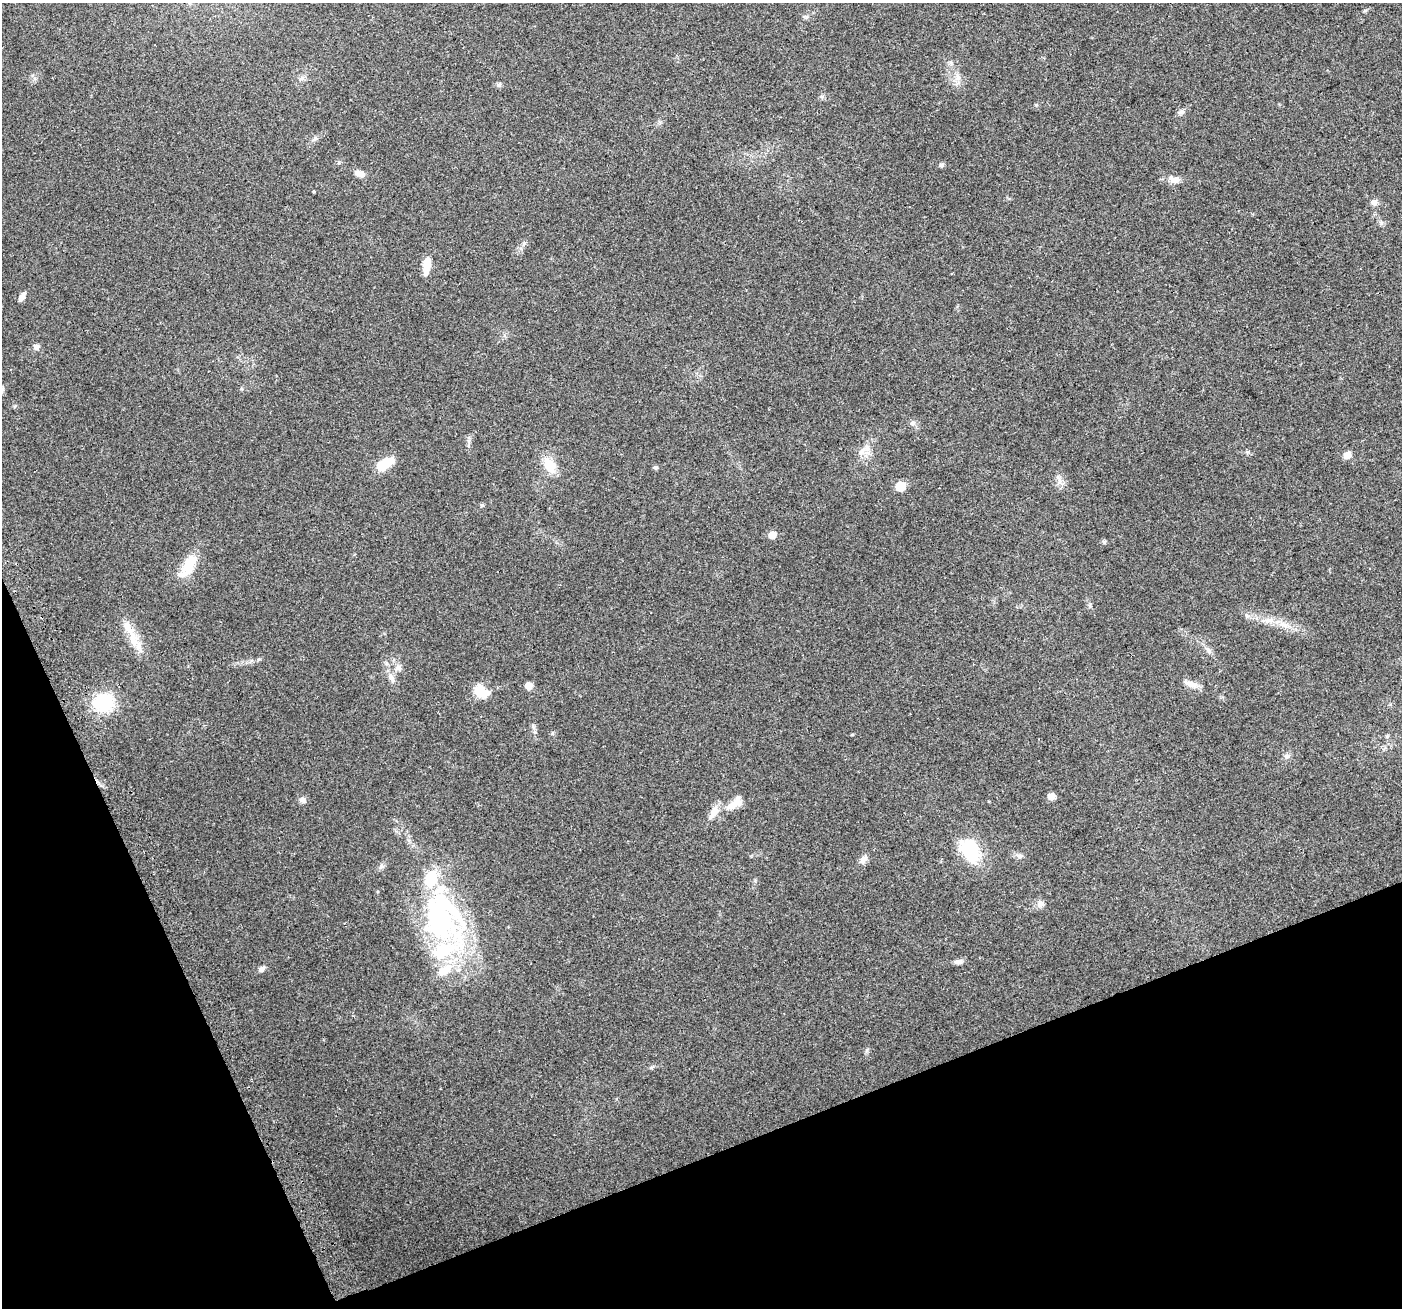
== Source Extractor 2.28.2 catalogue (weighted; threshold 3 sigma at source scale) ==
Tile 14 of 4 x 4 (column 2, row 4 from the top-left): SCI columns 1430-2829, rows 99-1404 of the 5661 x 5476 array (HDU 1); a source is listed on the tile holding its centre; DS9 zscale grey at full resolution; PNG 1404 x 1310 px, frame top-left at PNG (2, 3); no overlay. Shown black and unused: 19% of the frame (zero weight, under 2 of 3 exposures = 2% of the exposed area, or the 3 px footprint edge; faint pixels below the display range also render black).
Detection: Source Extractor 2.28.2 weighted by HDU 2 'WHT'; one run over the whole footprint, this tile lists its part. Background 0.0747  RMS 0.0095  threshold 0.0427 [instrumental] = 3 sigma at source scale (4.5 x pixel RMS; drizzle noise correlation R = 1.50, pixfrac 1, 0.0396/0.0396 arcsec/px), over >= 5 px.
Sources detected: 52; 1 inside a brighter object's white glare — not listed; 6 inside a brighter listed object's ellipse — not listed separately; the other 45 listed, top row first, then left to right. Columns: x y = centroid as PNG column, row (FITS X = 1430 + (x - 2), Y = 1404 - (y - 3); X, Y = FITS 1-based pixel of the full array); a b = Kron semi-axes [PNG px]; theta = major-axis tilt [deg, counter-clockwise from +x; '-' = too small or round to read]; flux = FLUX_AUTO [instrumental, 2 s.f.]
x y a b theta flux
1365 10 6 4 19 1.1
958 77 12 6 -72 4.6
302 78 6 5 - 2.1
499 85 6 5 - 1.6
1181 112 9 5 15 2.5
941 165 5 5 - 2.6
360 174 12 7 -20 5.7
1174 180 14 9 -11 6.3
313 192 3 3 - 11
1374 202 8 8 - 3.6
427 266 17 7 84 16
22 297 10 5 59 4.8
36 347 8 7 - 3
912 423 7 6 - 3
861 452 7 6 - 3.4
1347 455 8 7 - 6.4
385 463 19 9 33 24
549 465 20 13 -60 16
655 467 6 5 - 1.7
900 486 6 6 - 30
772 535 5 5 - 13
1104 542 6 5 - 1.4
189 564 30 14 63 21
1283 624 17 5 -29 7
133 639 24 10 -71 15
1208 650 8 4 -53 2.4
398 667 8 8 - 3.5
391 678 16 6 -59 5.1
1191 684 20 7 -19 6.3
528 686 5 5 - 12
480 691 20 13 -44 14
103 702 21 19 15 44
1287 756 7 4 19 1.8
1051 796 5 5 - 9.5
303 800 10 6 -38 3.2
733 805 22 10 34 11
713 813 21 9 56 9
970 850 26 19 -71 45
1019 855 9 4 -9 2.5
863 860 11 8 50 4.4
1040 904 10 8 33 4.4
440 922 60 53 13 160
958 962 13 6 4 3.2
261 969 8 6 31 3.3
867 1050 6 4 70 1.4
Unlisted compact peaks at least as high as the median listed source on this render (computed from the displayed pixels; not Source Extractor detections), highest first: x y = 482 505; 1090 604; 259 659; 1248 452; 1381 223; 1036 105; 535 732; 552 733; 1247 616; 1058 476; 524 243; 651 1068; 315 138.